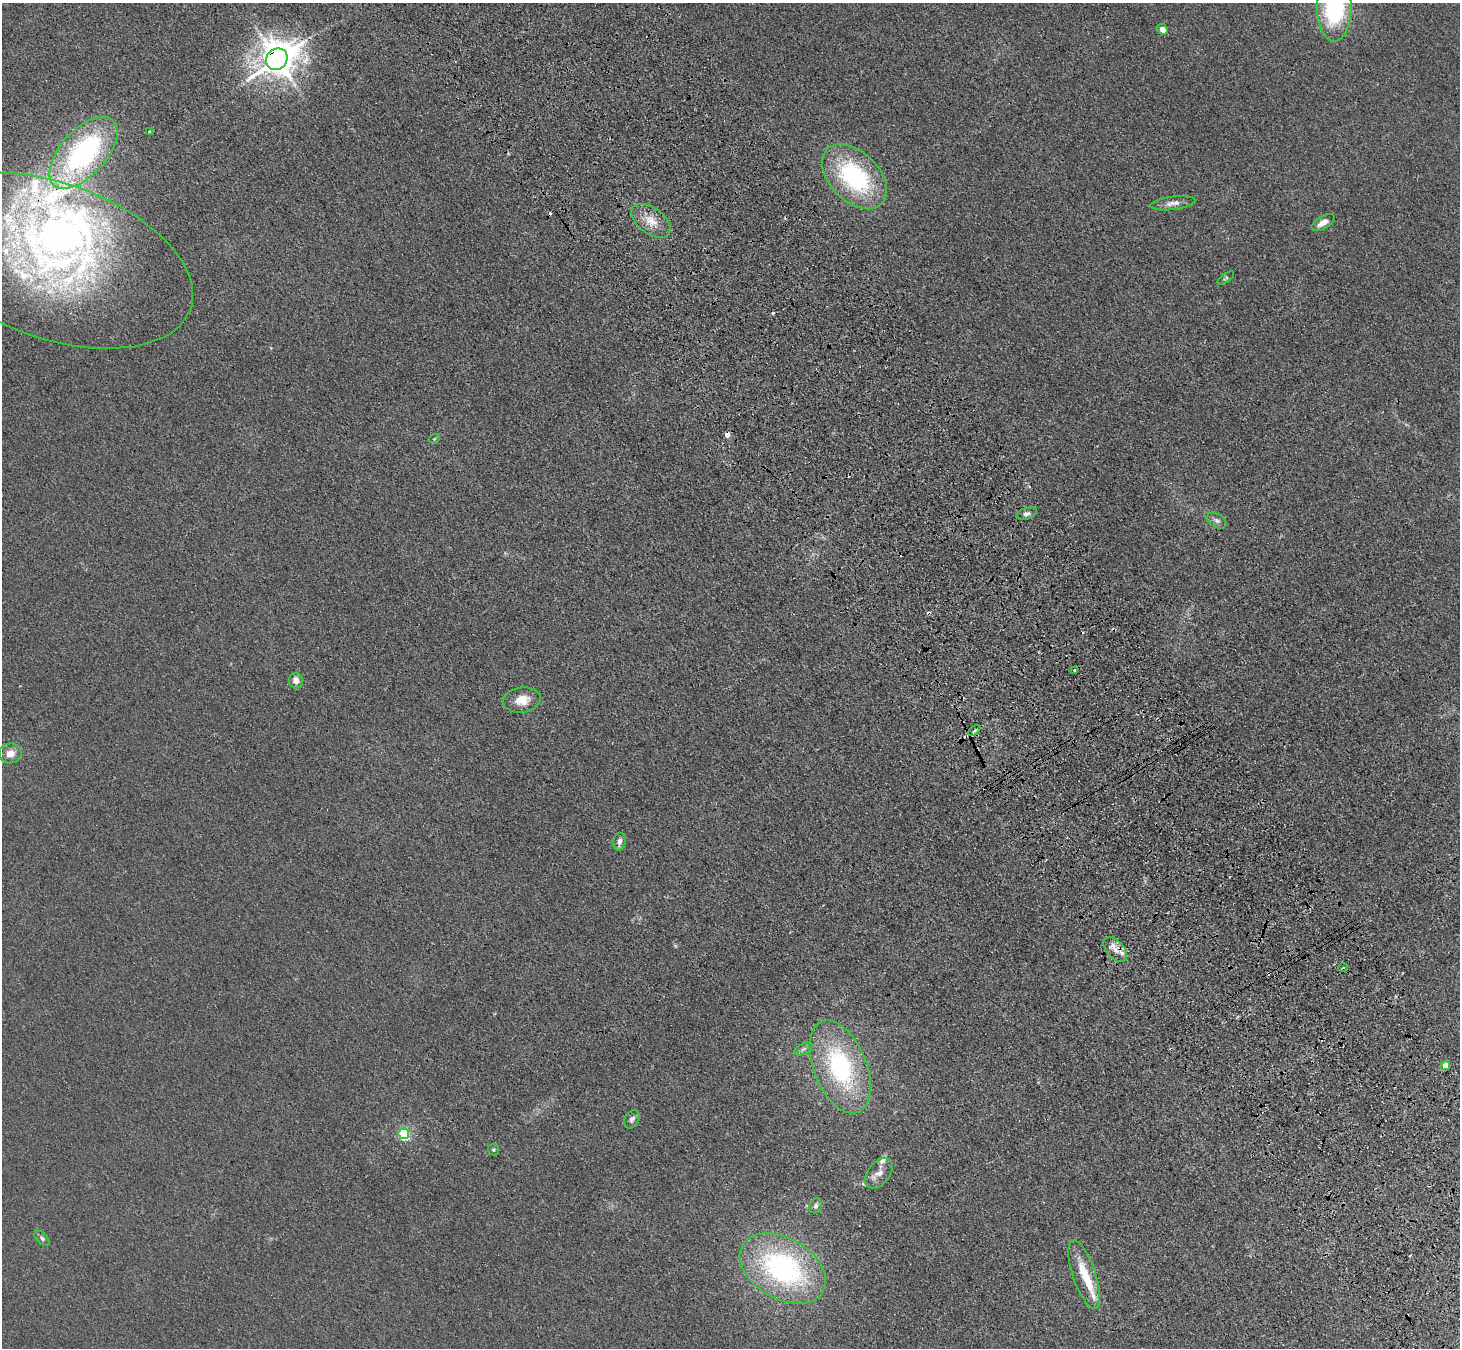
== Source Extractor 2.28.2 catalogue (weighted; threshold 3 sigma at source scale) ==
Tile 6 of 4 x 4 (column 2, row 2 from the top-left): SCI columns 1562-3019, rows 2927-4272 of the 6036 x 5989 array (HDU 1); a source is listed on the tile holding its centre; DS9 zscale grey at full resolution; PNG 1462 x 1350 px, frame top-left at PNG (2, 3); each listed source drawn as its Kron ellipse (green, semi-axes under 4 px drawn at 4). Shown black and unused: <1% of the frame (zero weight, under 3 of 4 exposures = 6% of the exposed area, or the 3 px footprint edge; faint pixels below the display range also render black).
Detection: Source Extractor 2.28.2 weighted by HDU 2 'WHT'; one run over the whole footprint, this tile lists its part. Background 0.0276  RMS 0.0061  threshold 0.0274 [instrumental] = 3 sigma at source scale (4.5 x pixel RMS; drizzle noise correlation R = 1.50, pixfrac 1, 0.05/0.05 arcsec/px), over >= 5 px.
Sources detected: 55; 3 inside a brighter object's white glare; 10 cosmic-ray / hot-pixel residue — neither listed nor drawn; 9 inside a brighter listed object's ellipse — not listed separately; the other 33 listed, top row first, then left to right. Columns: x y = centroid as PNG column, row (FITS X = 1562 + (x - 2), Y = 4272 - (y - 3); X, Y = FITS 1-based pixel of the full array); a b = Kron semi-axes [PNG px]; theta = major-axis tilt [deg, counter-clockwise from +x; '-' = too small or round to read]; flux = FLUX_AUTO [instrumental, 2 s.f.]
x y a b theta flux
1334 8 34 17 -90 70
1163 29 6 4 -43 6.2
277 59 11 10 - 1400
149 131 3 3 - 0.95
83 153 44 22 48 130
854 177 39 24 -44 75
1173 203 22 6 8 4.3
651 221 22 13 -37 10
1323 223 13 6 30 5.3
52 261 146 78 -19 270
1226 278 10 3 35 0.86
434 439 6 3 18 0.55
1027 514 11 5 19 2.3
1217 520 11 6 -31 2.3
1075 670 3 3 - 1.4
296 681 8 7 - 4.1
522 700 19 12 8 8.9
974 731 7 3 39 0.79
10 753 11 10 - 5.7
619 842 9 6 79 3
1115 949 15 8 -47 6.1
1343 968 4 3 - 0.7
803 1049 10 5 27 1.9
1445 1065 5 4 - 9.1
840 1067 49 26 -68 78
632 1119 10 7 59 2.1
404 1134 5 5 - 72
493 1150 5 5 - 1.1
879 1173 17 11 53 5.7
816 1206 7 6 - 1.7
42 1238 9 5 -46 1.4
783 1268 47 30 -30 120
1084 1274 36 11 -71 18
Overlapping masked pixels (flux is a lower limit): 3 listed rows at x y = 277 59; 52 261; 1115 949
Isophote crosses this tile's border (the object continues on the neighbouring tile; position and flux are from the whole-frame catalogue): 1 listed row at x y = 1334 8